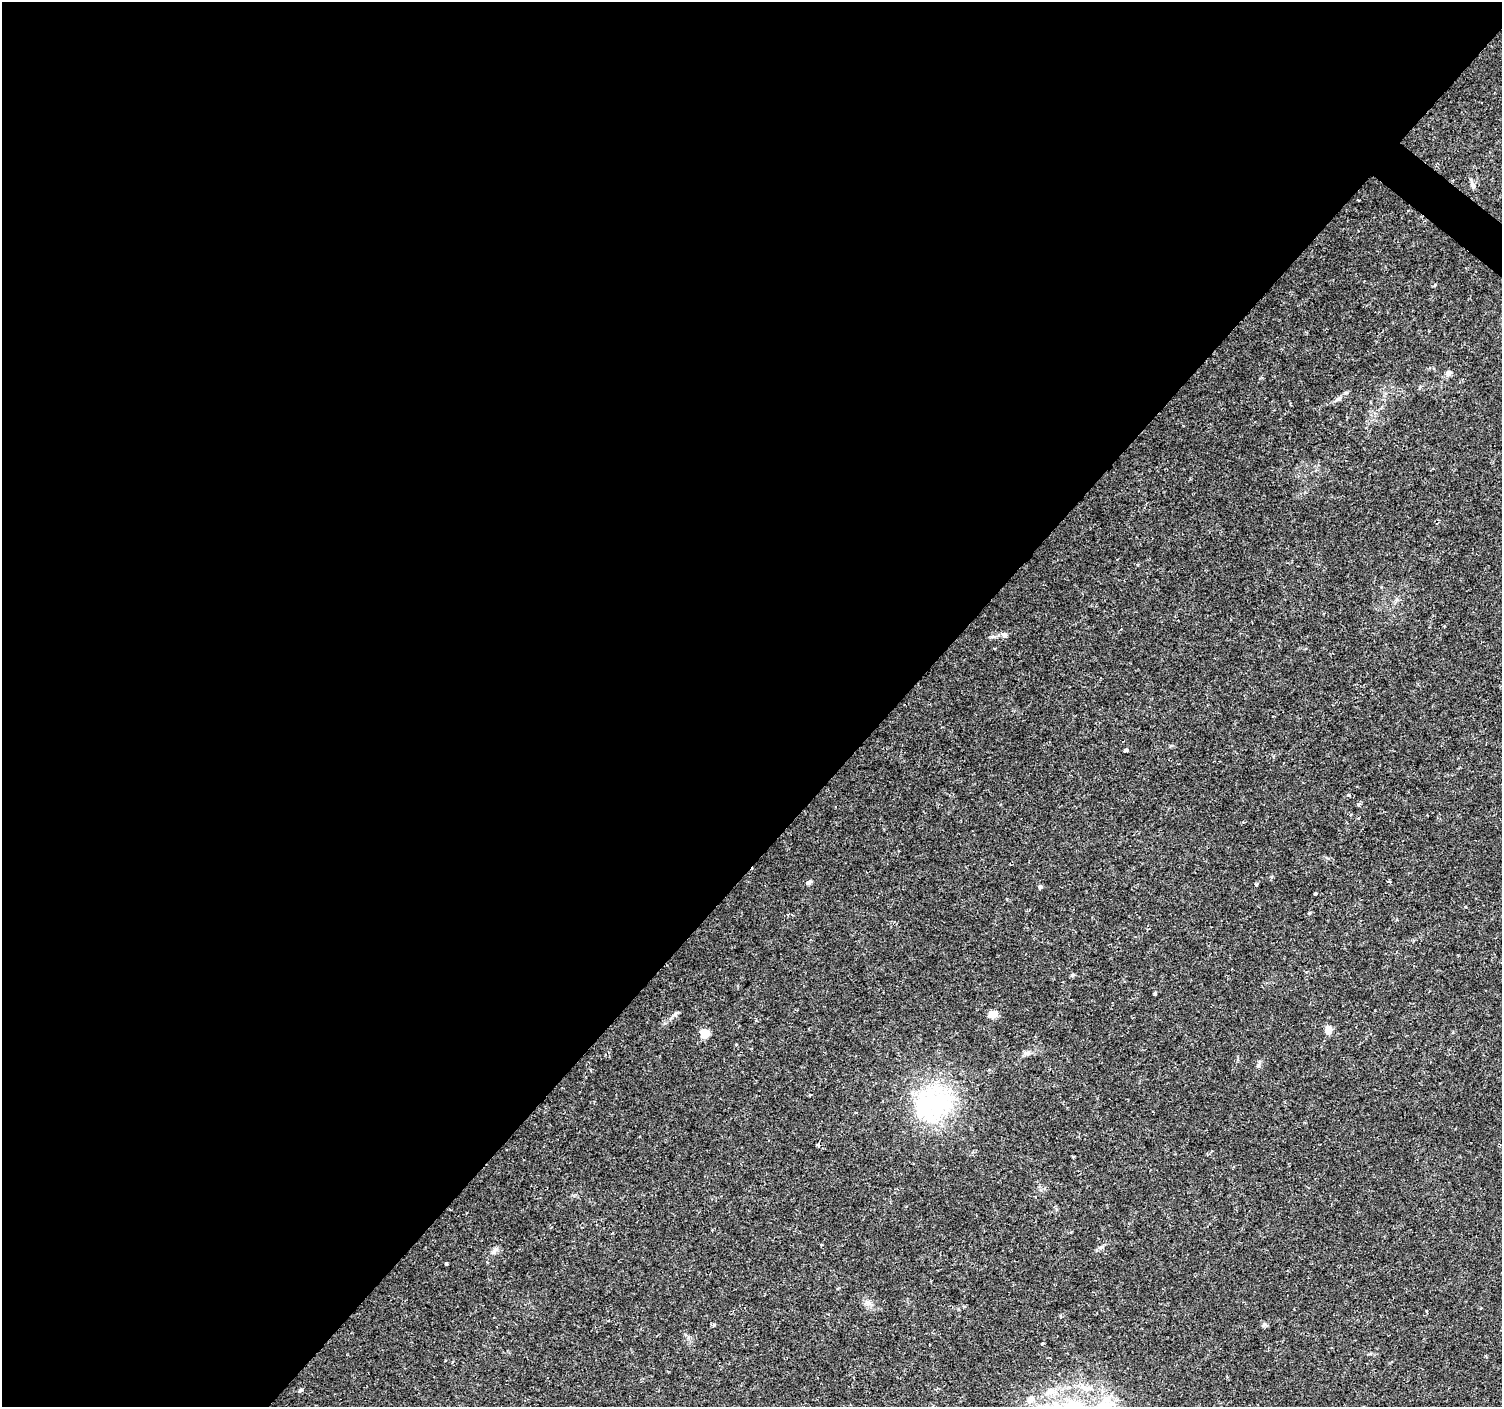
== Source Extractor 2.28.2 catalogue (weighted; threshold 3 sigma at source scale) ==
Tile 5 of 4 x 4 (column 1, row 2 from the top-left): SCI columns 6-1505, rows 3046-4450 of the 6006 x 6026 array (HDU 1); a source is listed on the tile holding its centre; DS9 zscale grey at full resolution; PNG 1504 x 1409 px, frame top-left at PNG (2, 2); no overlay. Shown black and unused: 60% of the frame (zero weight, under 2 of 3 exposures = <1% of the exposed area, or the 3 px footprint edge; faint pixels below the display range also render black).
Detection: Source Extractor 2.28.2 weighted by HDU 2 'WHT'; one run over the whole footprint, this tile lists its part. Background 0.0217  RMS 0.0027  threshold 0.0123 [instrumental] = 3 sigma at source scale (4.5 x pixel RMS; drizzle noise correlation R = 1.50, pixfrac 1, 0.0396/0.0396 arcsec/px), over >= 5 px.
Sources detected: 33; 1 cosmic-ray / hot-pixel residue — not listed; the other 32 listed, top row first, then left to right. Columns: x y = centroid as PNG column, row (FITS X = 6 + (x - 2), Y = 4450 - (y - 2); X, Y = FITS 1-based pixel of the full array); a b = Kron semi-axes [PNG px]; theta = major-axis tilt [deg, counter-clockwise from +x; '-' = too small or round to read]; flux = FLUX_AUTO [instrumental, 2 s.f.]
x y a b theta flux
1473 185 10 6 -68 0.9
1448 373 8 7 - 0.89
1339 398 7 5 30 0.63
1004 635 7 6 - 0.88
1126 750 4 3 - 1.8
1348 795 5 4 - 0.46
1358 804 5 4 - 0.4
809 882 7 5 26 0.68
1256 884 4 4 - 0.38
1040 887 5 4 - 0.64
1315 894 3 3 - 0.7
1309 913 5 3 - 0.27
1072 975 5 4 - 0.4
1155 993 4 3 - 0.77
675 1014 7 4 72 0.48
993 1014 8 7 - 2.7
1328 1029 9 8 - 1.7
705 1033 6 5 - 7.8
1027 1053 10 6 2 0.92
1258 1066 6 4 18 0.42
934 1104 58 44 54 33
1100 1248 6 5 - 0.57
494 1250 12 3 54 0.73
446 1263 3 3 - 0.54
1427 1311 4 2 - 0.25
1265 1324 9 4 -35 0.5
713 1325 4 3 - 0.5
1042 1343 4 3 - 0.27
300 1390 6 4 45 0.37
1050 1392 14 8 30 2.2
1030 1399 10 8 51 1.9
1047 1406 9 7 39 1.8
Isophote crosses this tile's border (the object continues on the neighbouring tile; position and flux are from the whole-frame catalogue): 1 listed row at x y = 1047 1406